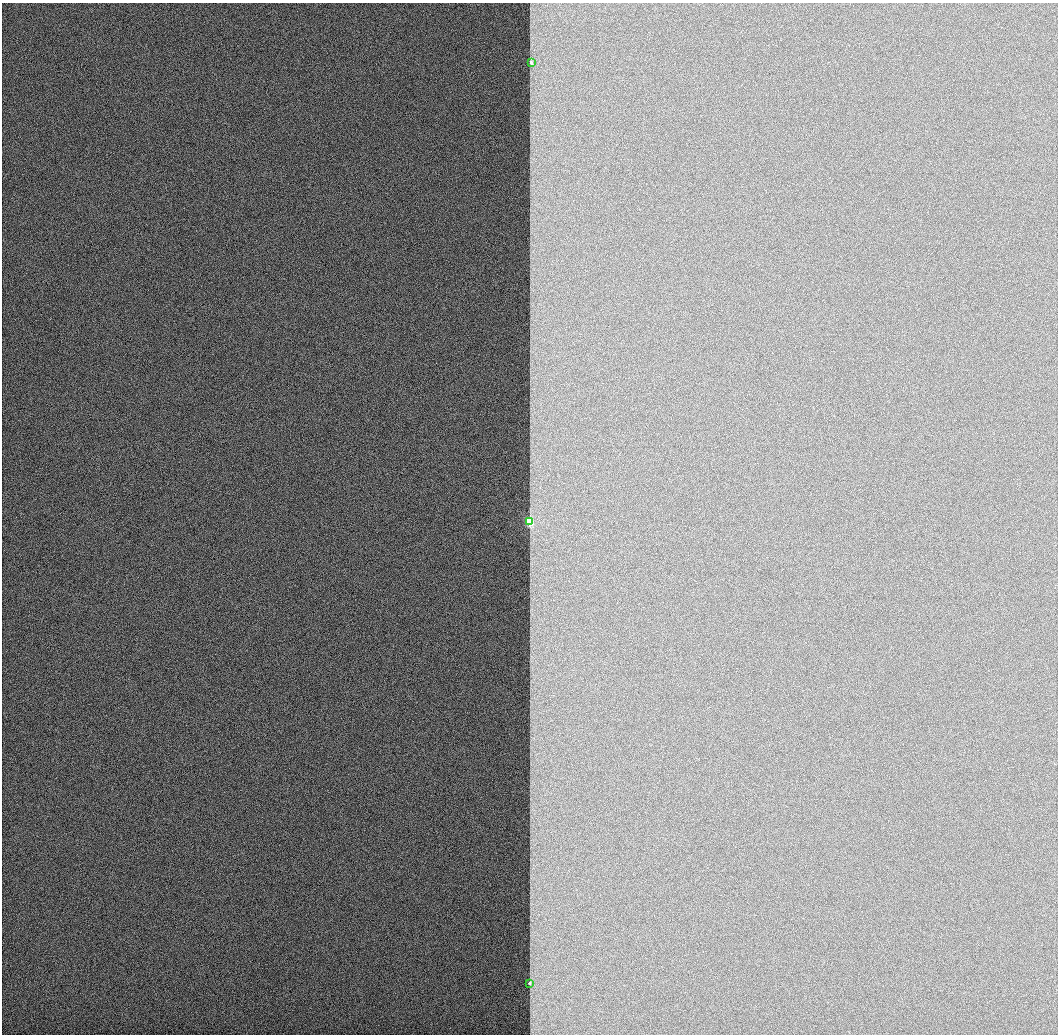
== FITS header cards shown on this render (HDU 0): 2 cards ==
NAXIS1  =                 1056 / Length of Axis 1 (Serial)
NAXIS2  =                 1032 / Length of Axis 2 (Parallel)

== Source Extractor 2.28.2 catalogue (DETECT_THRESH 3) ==
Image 1056 x 1032 px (HDU 0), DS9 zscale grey, 1 PNG px = 1 image px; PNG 1060 x 1036 px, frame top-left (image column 1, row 1032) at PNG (2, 3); each listed source drawn as its Kron ellipse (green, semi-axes under 4 px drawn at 4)
Background 518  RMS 2.9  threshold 8.71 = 3 sigma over >= 5 px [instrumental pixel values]
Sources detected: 3; all 3 listed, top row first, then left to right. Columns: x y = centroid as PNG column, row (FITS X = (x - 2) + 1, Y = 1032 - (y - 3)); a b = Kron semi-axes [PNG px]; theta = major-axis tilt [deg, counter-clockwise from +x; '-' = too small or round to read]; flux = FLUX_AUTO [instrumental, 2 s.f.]
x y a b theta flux
531 63 3 3 - 400
529 522 4 3 - 13000
529 983 3 3 - 500